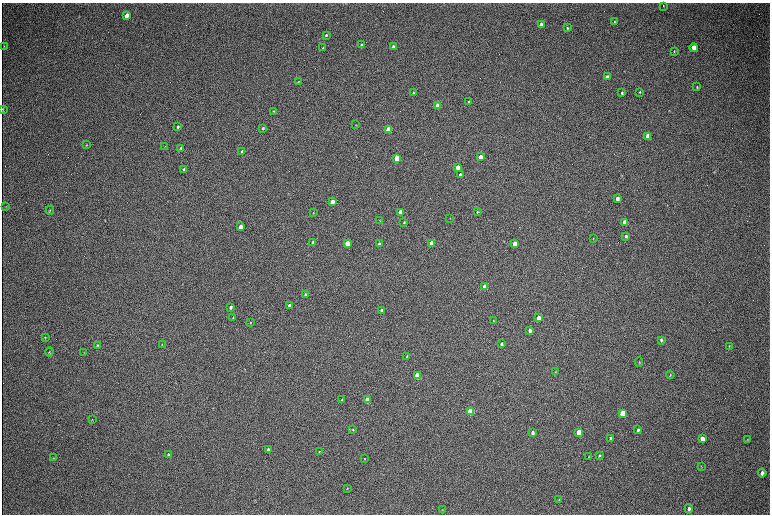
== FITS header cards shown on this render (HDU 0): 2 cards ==
NAXIS1  =                 1536 / length of data axis 1
NAXIS2  =                 1024 / length of data axis 2

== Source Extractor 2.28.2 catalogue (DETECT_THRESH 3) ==
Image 1536 x 1024 px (HDU 0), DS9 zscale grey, zoomed out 1/2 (1 PNG px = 2 x 2 image px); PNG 772 x 516 px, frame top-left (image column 1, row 1023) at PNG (2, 3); each listed source drawn as its Kron ellipse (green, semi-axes under 4 px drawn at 4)
Background 307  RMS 23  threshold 68.3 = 3 sigma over >= 5 px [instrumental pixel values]
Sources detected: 103; all 103 listed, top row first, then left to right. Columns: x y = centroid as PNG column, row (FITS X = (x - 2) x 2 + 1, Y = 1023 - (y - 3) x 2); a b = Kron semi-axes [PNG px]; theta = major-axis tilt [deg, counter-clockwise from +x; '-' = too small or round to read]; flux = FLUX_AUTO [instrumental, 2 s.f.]
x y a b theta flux
663 6 3 2 - 2900
127 16 4 3 - 46000
615 22 3 2 - 3900
541 24 3 3 - 17000
567 28 3 3 - 5000
326 35 3 2 - 5500
361 44 2 2 - 4100
4 46 3 2 - 1700
393 47 3 3 - 12000
323 48 3 2 - 3400
694 48 4 3 - 71000
674 51 4 2 - 3000
607 77 3 3 - 19000
298 82 3 2 - 2600
697 87 4 3 - 4400
640 92 3 3 - 4000
413 93 2 2 - 5300
622 93 3 3 - 5600
469 101 3 2 - 2600
438 106 3 3 - 150000
3 109 3 1 - 3000
273 111 4 2 - 2800
356 125 2 2 - 1800
178 127 3 2 - 8600
263 128 3 3 - 6900
388 129 3 3 - 220000
648 137 4 3 - 90000
87 145 3 2 - 2700
165 146 3 2 - 1900
181 148 4 2 - 5200
242 151 4 3 - 5400
480 157 3 3 - 39000
396 158 3 3 - 130000
457 167 3 3 - 71000
184 169 3 2 - 7100
460 175 3 3 - 19000
617 199 3 3 - 23000
332 202 3 3 - 74000
5 207 3 2 - 2500
50 210 4 2 - 2500
400 212 3 3 - 66000
477 212 3 2 - 4300
313 213 3 2 - 2800
450 218 2 2 - 1400
380 221 3 2 - 2200
404 222 3 2 - 4600
625 222 4 3 - 68000
240 227 3 3 - 62000
626 236 3 3 - 7300
593 239 3 2 - 2600
313 243 3 2 - 14000
347 243 3 3 - 190000
431 243 3 3 - 74000
379 244 3 2 - 15000
515 244 3 3 - 90000
485 287 3 3 - 89000
305 294 3 2 - 4900
289 305 3 2 - 8700
231 307 3 2 - 12000
381 310 3 2 - 9800
233 317 3 2 - 3500
539 318 3 3 - 44000
493 320 3 2 - 2600
250 322 3 3 - 3100
530 330 3 3 - 18000
45 337 4 3 - 3700
661 340 4 3 - 8400
501 344 3 3 - 8100
97 345 4 3 - 4300
162 345 3 2 - 3100
729 346 4 3 - 3400
49 352 4 3 - 3600
84 353 3 2 - 1800
407 356 3 3 - 3800
639 362 4 3 - 3500
555 372 3 2 - 2000
670 375 4 2 - 3200
417 376 4 3 - 230000
342 400 3 2 - 5200
367 400 4 3 - 140000
470 411 4 3 - 340000
623 413 4 3 - 220000
92 419 3 2 - 2100
353 430 4 3 - 4200
638 430 4 3 - 8900
579 432 4 3 - 160000
532 433 3 3 - 13000
611 438 3 2 - 6100
702 439 4 3 - 32000
747 439 3 3 - 2500
268 450 3 3 - 11000
319 452 3 2 - 2000
169 454 4 3 - 5800
589 456 3 2 - 2200
599 456 4 3 - 4600
53 458 3 3 - 2300
364 459 3 2 - 2400
701 466 3 3 - 2600
762 473 4 3 - 15000
347 488 3 2 - 2700
559 499 3 3 - 2300
689 509 4 4 - 13000
442 510 3 2 - 2200
At the frame edge (FLAGS 8, measured only in part): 1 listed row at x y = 3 109